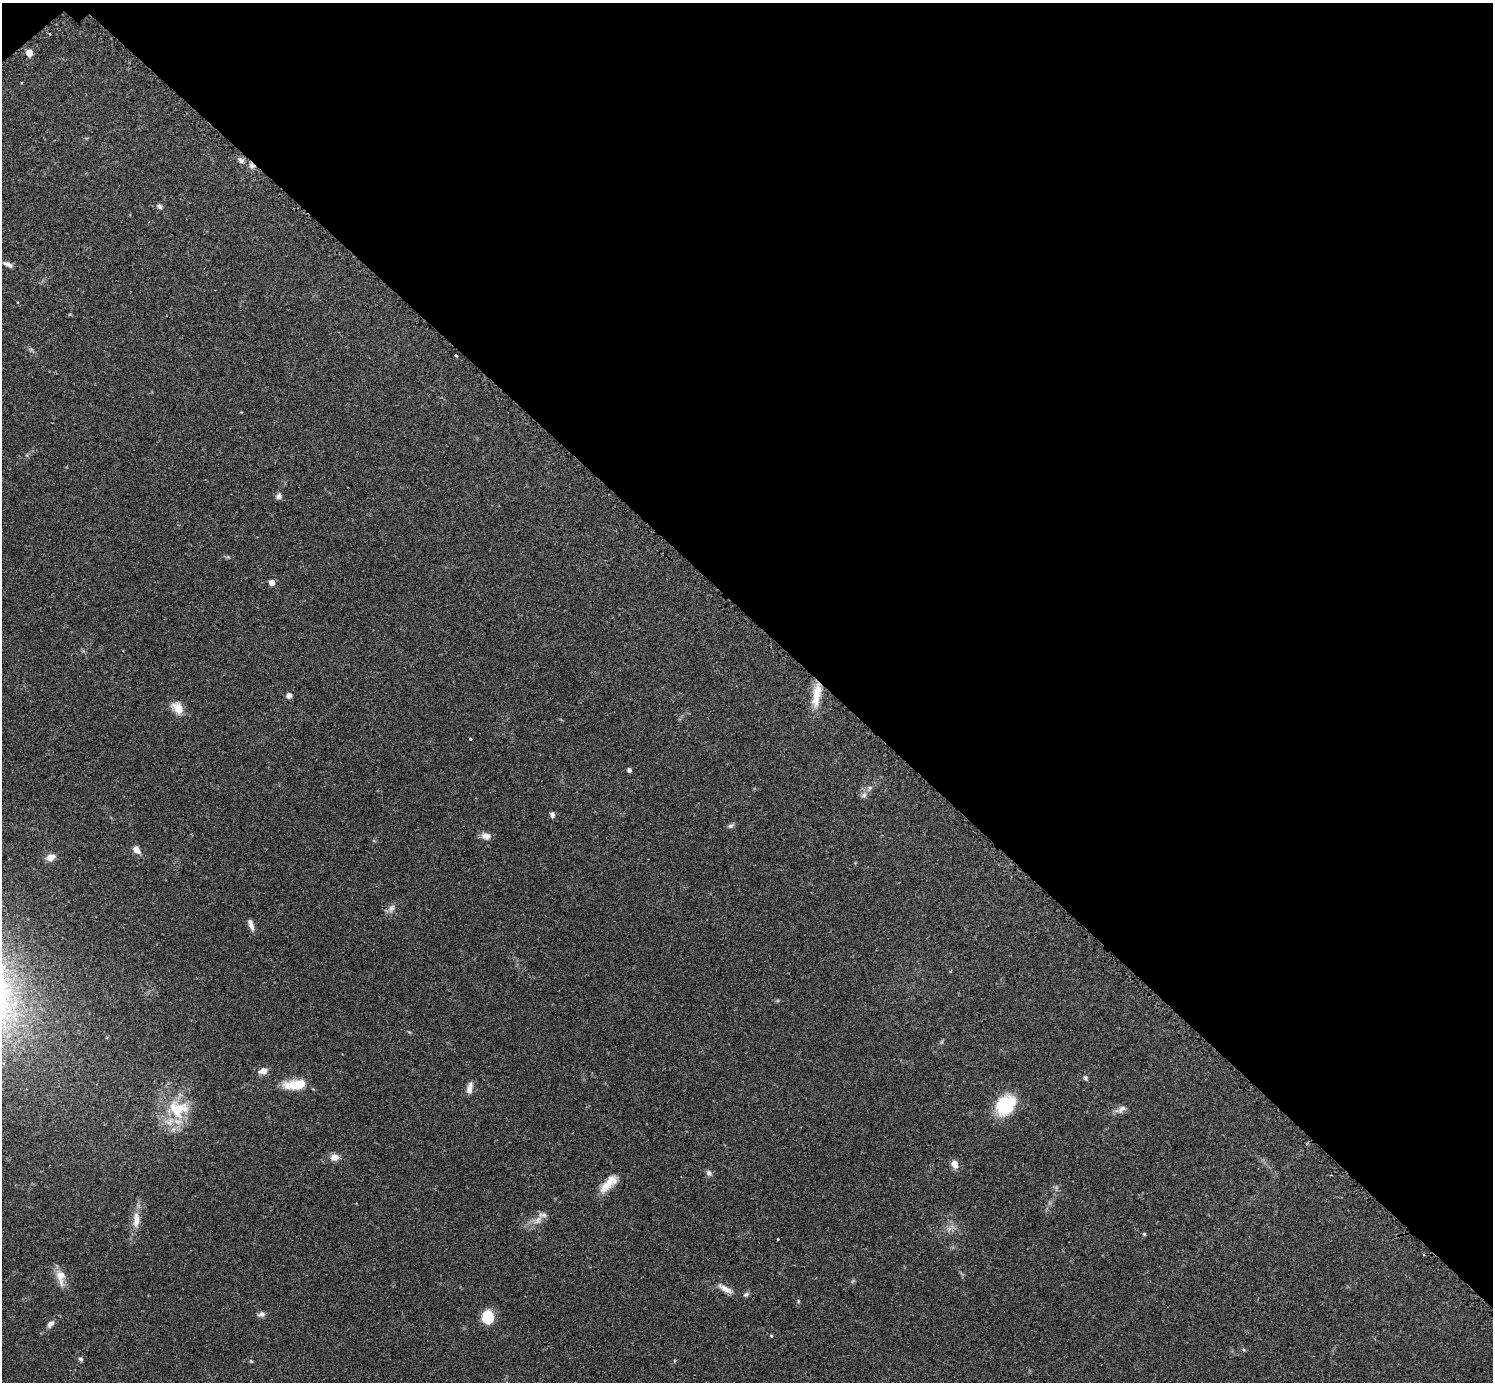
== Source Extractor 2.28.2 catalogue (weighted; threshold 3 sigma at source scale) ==
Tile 3 of 4 x 4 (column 3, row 1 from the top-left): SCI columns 3009-4499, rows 4326-5705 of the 6040 x 6040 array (HDU 1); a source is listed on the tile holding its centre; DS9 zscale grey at full resolution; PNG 1495 x 1384 px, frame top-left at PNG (2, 3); no overlay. Shown black and unused: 45% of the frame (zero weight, under 2 of 3 exposures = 2% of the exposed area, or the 3 px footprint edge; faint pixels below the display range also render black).
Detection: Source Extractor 2.28.2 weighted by HDU 2 'WHT'; one run over the whole footprint, this tile lists its part. Background 0.0818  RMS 0.0056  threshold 0.025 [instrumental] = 3 sigma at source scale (4.5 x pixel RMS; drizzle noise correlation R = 1.50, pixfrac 1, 0.05/0.05 arcsec/px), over >= 5 px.
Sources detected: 51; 1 too faint to see at this stretch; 2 cosmic-ray / hot-pixel residue — not listed; the other 48 listed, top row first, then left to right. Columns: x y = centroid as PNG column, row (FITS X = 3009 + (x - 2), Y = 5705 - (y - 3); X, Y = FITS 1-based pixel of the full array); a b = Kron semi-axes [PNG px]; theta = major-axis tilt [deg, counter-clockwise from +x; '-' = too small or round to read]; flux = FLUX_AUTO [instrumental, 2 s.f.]
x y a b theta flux
29 53 5 5 - 8.1
241 160 10 6 -31 1.9
252 166 8 7 - 2.2
160 206 7 6 - 1.5
8 264 13 5 -24 2.4
456 356 4 2 - 0.95
279 496 7 7 - 2
272 582 5 5 - 4
289 695 6 6 - 2.2
816 695 34 9 81 12
177 708 18 12 -52 6.5
470 739 3 3 - 0.71
629 770 4 4 - 1.9
864 795 9 7 45 2.1
552 815 6 5 - 1.8
730 826 9 5 30 1.3
486 836 13 9 -15 3.4
136 850 10 7 -44 4
50 857 12 9 15 3.9
392 908 13 8 62 2.9
251 925 16 6 -71 2.9
951 971 4 3 - 0.47
263 1071 9 7 16 4.2
1086 1078 7 6 - 1.1
297 1085 26 12 7 13
470 1088 15 7 81 3.8
1005 1105 15 11 51 40
178 1109 33 27 -8 27
1121 1109 17 8 29 3.1
334 1157 11 9 -6 3.6
954 1164 9 7 -75 4.2
709 1173 8 7 - 1.8
608 1183 26 10 45 9
543 1215 14 7 -7 2.5
136 1222 14 9 80 5.1
1144 1234 4 4 - 0.71
778 1239 3 2 - 0.45
61 1277 22 10 -80 6.5
725 1289 21 7 -31 4.4
746 1294 8 6 27 1.3
798 1301 6 4 -90 0.65
261 1314 8 6 12 2.1
488 1317 12 10 -84 17
50 1324 10 6 47 2.6
771 1336 3 3 - 0.75
1243 1349 5 3 - 0.58
80 1359 5 4 - 1.3
251 1361 6 4 -44 0.67
Overlapping masked pixels (flux is a lower limit): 2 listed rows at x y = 252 166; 816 695